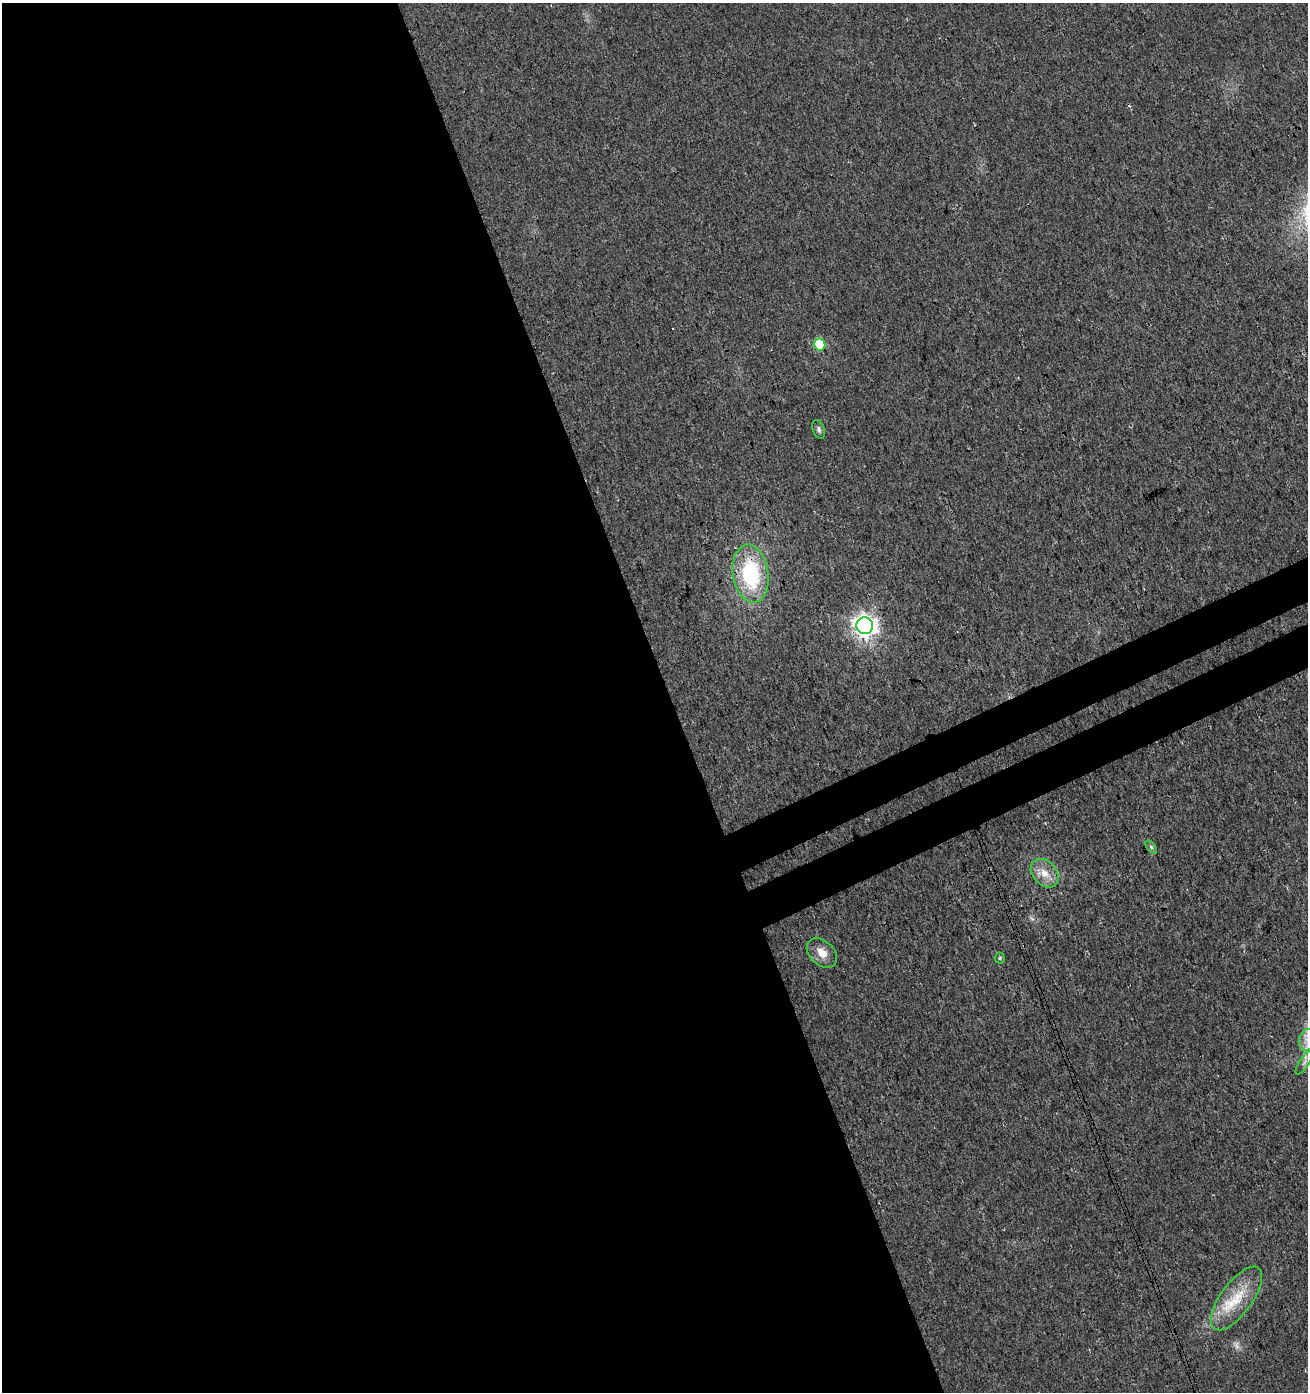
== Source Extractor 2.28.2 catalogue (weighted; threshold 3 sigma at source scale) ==
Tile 9 of 4 x 4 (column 1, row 3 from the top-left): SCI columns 165-1470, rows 1445-2834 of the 5495 x 5671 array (HDU 1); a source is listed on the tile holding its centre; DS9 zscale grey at full resolution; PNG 1310 x 1394 px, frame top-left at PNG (2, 3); each listed source drawn as its Kron ellipse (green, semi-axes under 4 px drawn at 4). Shown black and unused: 54% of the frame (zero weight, under 3 of 4 exposures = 5% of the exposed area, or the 3 px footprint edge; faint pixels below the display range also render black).
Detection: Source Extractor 2.28.2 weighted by HDU 2 'WHT'; one run over the whole footprint, this tile lists its part. Background 0.0153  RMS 0.0066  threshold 0.0296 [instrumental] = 3 sigma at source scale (4.5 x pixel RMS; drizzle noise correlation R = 1.50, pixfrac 1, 0.0396/0.0396 arcsec/px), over >= 5 px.
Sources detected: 13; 1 too faint to see at this stretch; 1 cosmic-ray / hot-pixel residue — neither listed nor drawn; the other 11 listed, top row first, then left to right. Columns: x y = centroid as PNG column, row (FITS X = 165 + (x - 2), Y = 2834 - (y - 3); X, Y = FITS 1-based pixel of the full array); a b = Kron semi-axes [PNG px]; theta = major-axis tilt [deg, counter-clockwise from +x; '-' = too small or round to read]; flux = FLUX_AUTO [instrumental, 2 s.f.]
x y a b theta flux
820 344 6 5 - 36
819 429 10 6 -70 1.9
751 574 29 17 -82 56
865 626 8 8 - 450
1151 847 7 4 -54 1.3
1045 873 16 11 -47 8.6
822 953 17 12 -43 7.8
1000 958 5 5 - 0.87
1307 1040 11 8 79 5.1
1304 1062 14 5 56 2.7
1236 1298 37 15 54 25
Overlapping masked pixels (flux is a lower limit): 1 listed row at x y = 751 574
Isophote crosses this tile's border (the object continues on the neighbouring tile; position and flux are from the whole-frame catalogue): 1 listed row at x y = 1307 1040